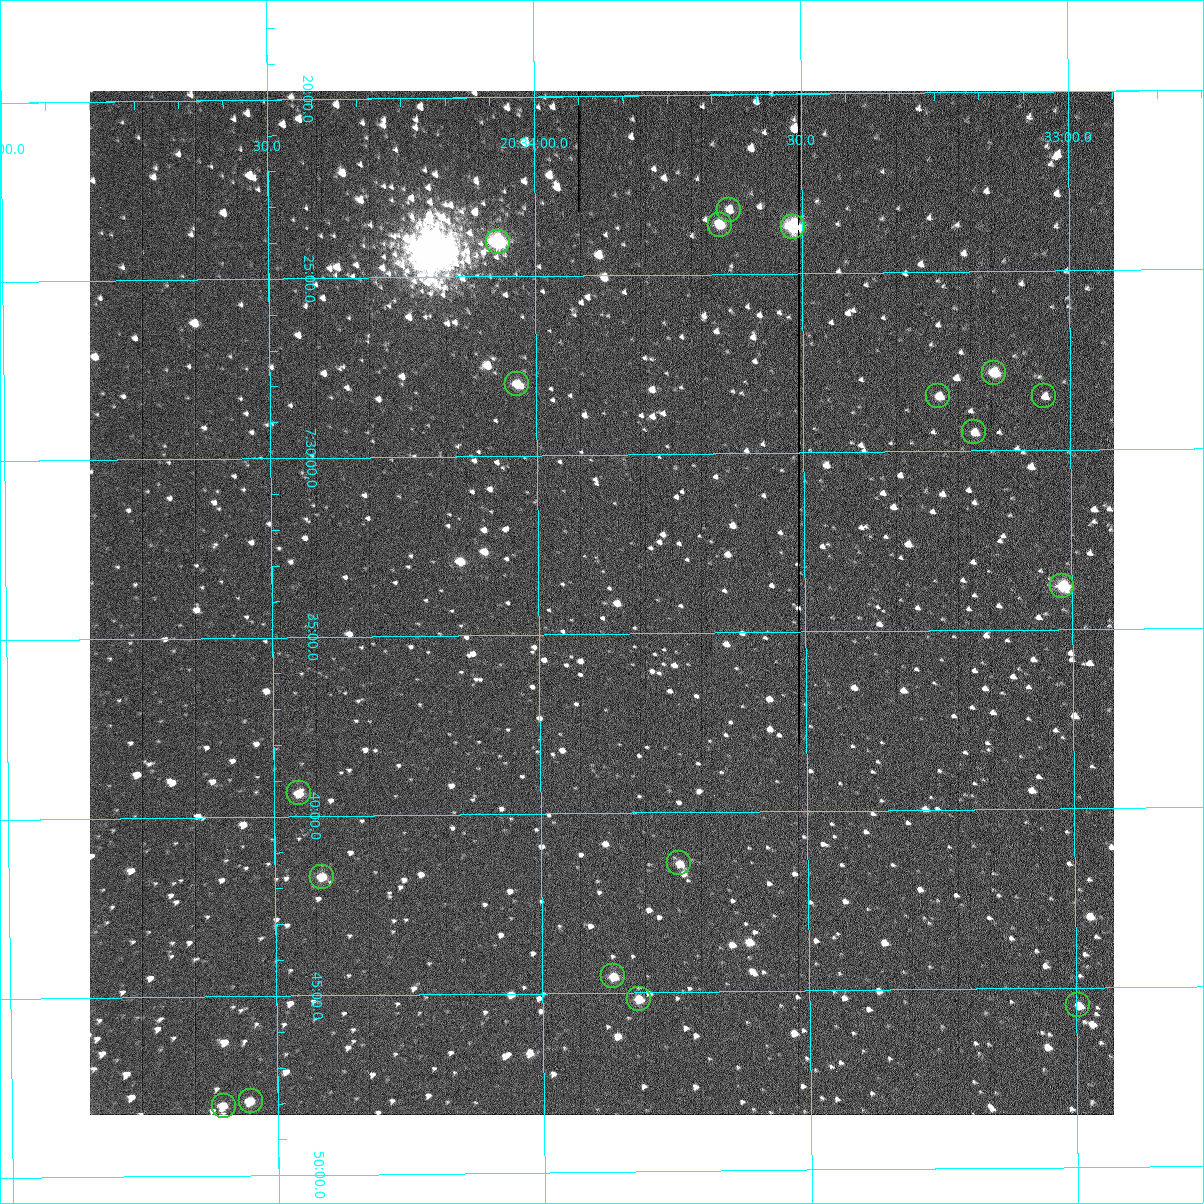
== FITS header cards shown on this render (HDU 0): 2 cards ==
NAXIS1  =                 1024 /fastest changing axis
NAXIS2  =                 1024 /next to fastest changing axis

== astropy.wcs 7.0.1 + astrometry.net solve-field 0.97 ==
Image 1024 x 1024 px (HDU 0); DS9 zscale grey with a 90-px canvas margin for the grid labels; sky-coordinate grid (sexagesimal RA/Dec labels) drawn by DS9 from the SOLVED WCS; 18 Tycho-2 reference stars matched to detected sources circled (green)
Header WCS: RA---TAN-SIP/DEC--TAN-SIP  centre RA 20:33:53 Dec +07:34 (308.47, +7.57 deg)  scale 1.67 arcsec/px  FOV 28.6' x 28.6'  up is -179 deg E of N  parity flipped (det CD > 0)
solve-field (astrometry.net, Tycho-2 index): VERIFIED the header's WCS against the Tycho-2 star catalogue (18 matches, 0 conflicts) and refined it, rather than solving blind
Solved WCS: RA---TAN-SIP/DEC--TAN-SIP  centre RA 20:33:53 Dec +07:34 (308.47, +7.57 deg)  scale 1.67 arcsec/px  FOV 28.6' x 28.6'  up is -179 deg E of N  parity flipped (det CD > 0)
The solver's refit moves the header's centre by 0.23 arcsec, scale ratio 1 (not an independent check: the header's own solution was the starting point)
Tycho-2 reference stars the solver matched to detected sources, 18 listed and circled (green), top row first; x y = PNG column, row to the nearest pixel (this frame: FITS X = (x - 90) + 1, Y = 1024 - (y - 91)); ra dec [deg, ICRS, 3 dp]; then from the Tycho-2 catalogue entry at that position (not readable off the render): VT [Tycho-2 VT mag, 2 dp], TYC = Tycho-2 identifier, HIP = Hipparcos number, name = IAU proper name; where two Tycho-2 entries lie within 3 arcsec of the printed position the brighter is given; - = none
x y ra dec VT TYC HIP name
729 210 308.409 +7.387 11.71 522-63-1 - -
720 225 308.413 +7.394 10.61 522-1117-1 - -
793 227 308.379 +7.395 9.53 522-815-1 - -
498 242 308.517 +7.401 9.28 522-2249-1 - -
994 373 308.286 +7.464 10.73 522-842-1 - -
517 384 308.509 +7.467 11.07 522-1042-1 - -
938 396 308.312 +7.475 12.07 522-647-1 - -
1044 396 308.262 +7.475 12.01 522-585-1 - -
974 432 308.295 +7.492 11.63 522-671-1 - -
1062 586 308.254 +7.563 10.72 1087-1249-1 - -
299 793 308.613 +7.656 11.72 1088-801-1 - -
679 863 308.435 +7.690 11.87 1088-65-1 - -
322 877 308.603 +7.695 11.58 1088-743-1 - -
613 976 308.467 +7.743 11.69 1088-851-1 - -
639 999 308.455 +7.753 11.50 1088-523-1 - -
1078 1005 308.249 +7.758 12.15 1087-191-1 - -
251 1101 308.638 +7.799 11.64 1088-397-1 - -
224 1106 308.650 +7.801 11.70 1088-297-1 - -